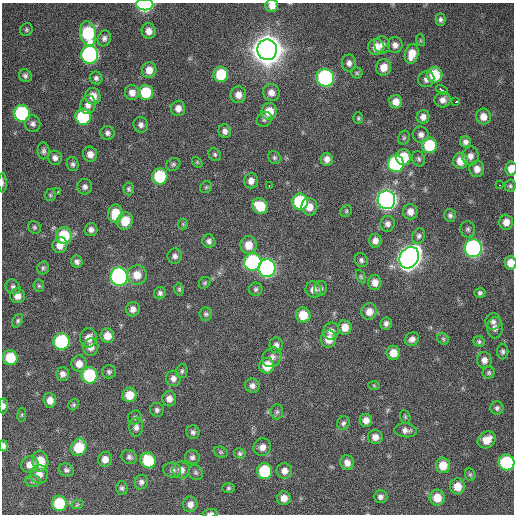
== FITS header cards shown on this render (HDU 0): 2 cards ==
NAXIS1  =                  512 / Axis length
NAXIS2  =                  512 / Axis length

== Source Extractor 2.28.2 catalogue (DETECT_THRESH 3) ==
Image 512 x 512 px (HDU 0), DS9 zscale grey, 1 PNG px = 1 image px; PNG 516 x 516 px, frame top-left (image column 1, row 512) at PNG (2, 3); each listed source drawn as its Kron ellipse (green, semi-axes under 4 px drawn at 4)
Background 169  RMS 13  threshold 39.7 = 3 sigma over >= 5 px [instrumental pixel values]
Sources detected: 207; all 207 listed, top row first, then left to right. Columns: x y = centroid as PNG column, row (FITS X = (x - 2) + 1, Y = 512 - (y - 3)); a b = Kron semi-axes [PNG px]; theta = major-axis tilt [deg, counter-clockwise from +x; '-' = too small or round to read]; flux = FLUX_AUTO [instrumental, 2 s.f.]
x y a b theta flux
145 5 8 6 -1 1.5e+05
272 6 6 6 - 6.6e+03
440 20 6 5 - 2.2e+03
26 30 7 6 - 1.7e+03
149 31 8 7 - 6.4e+03
88 34 12 8 -80 6.4e+04
104 38 8 6 72 3.1e+03
420 40 6 3 -71 1.0e+03
382 45 8 8 - 5.1e+03
395 45 8 7 - 4.5e+03
376 47 8 8 - 1.1e+04
267 50 10 10 - 2.2e+06
412 54 10 6 76 1.2e+04
90 55 9 8 - 2.0e+05
349 63 8 7 - 3.8e+03
384 67 8 7 - 1.0e+04
149 70 8 7 - 9.3e+03
357 73 5 5 - 1.3e+03
221 74 8 7 - 3.2e+04
435 75 8 7 - 2.8e+04
25 76 6 6 - 2.4e+03
96 78 6 6 - 2.7e+03
325 78 9 8 - 1.9e+05
426 79 8 8 - 3.8e+03
442 90 6 3 -32 8.6e+03
146 92 7 7 - 3.3e+04
132 93 7 7 - 6.5e+03
271 93 9 8 - 6.1e+03
238 95 8 8 - 6.5e+03
93 96 8 7 - 1.0e+04
443 100 8 7 - 4.7e+03
396 102 6 6 - 7.3e+03
456 102 3 3 - 3.5e+03
88 105 9 7 77 5.5e+03
178 108 8 7 - 5.8e+03
269 111 8 7 - 1.6e+04
22 113 8 8 - 1.0e+05
83 117 8 7 - 6.3e+04
423 117 7 6 - 4.5e+03
483 117 8 7 - 7.7e+03
358 118 6 5 - 1.3e+03
264 119 8 7 - 2.3e+03
33 124 8 7 - 3.3e+03
141 125 8 7 - 3.4e+03
225 131 7 6 - 3.4e+03
108 133 7 6 - 2.9e+03
421 135 8 8 - 4.1e+03
404 138 7 5 67 1.6e+03
465 142 5 5 - 3.3e+03
429 145 8 7 - 3.6e+04
44 151 8 6 89 2.6e+03
90 154 7 7 - 5.8e+03
215 155 6 6 - 1.8e+03
470 156 9 8 - 5.5e+03
274 157 7 6 - 1.8e+03
404 157 8 7 - 2.4e+04
55 158 7 7 - 3.7e+03
327 159 6 6 - 5.1e+03
419 159 8 6 -66 2.0e+03
460 161 8 7 - 1.1e+04
197 162 6 4 -48 1.1e+03
73 164 7 6 - 2.3e+03
173 164 7 6 - 2.0e+03
396 164 8 8 - 1.1e+05
477 169 8 7 - 6.1e+03
511 169 7 5 86 8.2e+03
160 176 8 7 - 5.3e+04
251 181 7 7 - 5.2e+03
2 183 10 3 -90 1.7e+03
269 185 3 2 - 2.3e+03
500 185 3 2 - 7.2e+03
510 186 6 5 - 1.7e+03
85 187 7 7 - 3.4e+03
206 187 6 5 - 1.4e+03
129 189 6 5 - 1.9e+03
58 192 3 3 - 4.5e+03
50 195 6 6 - 1.5e+03
386 200 9 9 - 5.1e+05
300 202 8 8 - 6.4e+04
260 206 8 7 - 2.3e+04
309 207 9 8 - 8.3e+03
346 211 6 5 - 1.4e+03
410 212 7 7 - 6.1e+03
115 214 9 7 83 2.0e+04
450 215 6 5 - 2.3e+03
125 221 9 7 74 1.6e+04
506 222 7 6 - 7.1e+03
183 224 5 5 - 1.1e+03
387 224 8 7 - 3.6e+03
34 227 7 6 - 1.7e+03
468 229 8 7 - 2.3e+03
91 230 6 6 - 3.7e+03
64 236 8 8 - 3.7e+04
419 236 8 6 67 2.4e+03
375 240 7 6 - 4.7e+03
209 241 7 6 - 3.2e+03
60 245 8 7 - 8.5e+03
248 245 9 8 - 1.2e+04
473 248 9 8 - 2.7e+05
175 256 7 7 - 3.2e+03
409 258 11 9 59 8.9e+05
361 260 7 6 - 2.4e+03
77 262 6 6 - 3.1e+03
253 262 9 8 - 1.1e+05
510 263 7 6 - 9.0e+03
43 268 7 5 76 1.8e+03
267 268 9 8 - 2.8e+05
137 275 10 9 - 1.1e+04
119 277 9 8 - 2.6e+05
361 277 7 4 -63 1.3e+03
205 283 6 5 - 1.4e+03
375 283 7 6 - 7.1e+03
39 286 6 5 - 1.5e+03
13 287 8 7 - 2.9e+03
320 288 7 6 - 2.7e+03
179 289 6 4 -77 1.5e+03
256 289 7 6 - 2.1e+03
313 290 8 8 - 5.9e+03
160 293 6 6 - 2.7e+03
480 293 5 5 - 2.0e+03
17 296 7 7 - 6.6e+03
133 309 7 7 - 4.9e+03
369 312 8 7 - 8.2e+03
206 314 6 6 - 1.8e+03
303 315 8 7 - 1.8e+04
18 321 7 4 60 1.8e+03
493 322 8 7 - 2.9e+03
386 323 6 5 - 3.0e+03
345 327 7 6 - 9.3e+03
495 328 10 7 89 4.7e+03
331 331 8 7 - 5.0e+03
107 336 7 7 - 1.0e+04
88 338 9 8 - 7.0e+03
328 339 8 7 - 1.0e+04
412 339 7 6 - 3.9e+03
443 339 6 5 - 1.5e+03
62 341 8 8 - 9.8e+04
479 342 6 5 - 1.8e+03
276 345 8 6 90 3.7e+03
91 347 9 7 77 6.1e+03
503 351 8 5 -90 2.2e+03
393 353 7 7 - 1.1e+04
272 357 10 9 - 5.6e+03
10 358 7 7 - 2.8e+04
484 360 8 7 - 5.4e+03
79 364 8 7 - 7.6e+03
267 366 8 7 - 1.9e+04
182 371 7 5 77 1.8e+03
109 372 7 6 - 2.2e+03
489 373 6 6 - 1.7e+03
62 374 7 6 - 4.2e+03
89 375 8 8 - 6.7e+04
173 378 8 7 - 4.4e+03
374 385 6 4 -3 1.1e+03
252 386 7 7 - 3.9e+03
129 395 7 7 - 1.4e+04
169 399 7 7 - 5.7e+03
50 400 7 6 - 7.0e+03
74 405 6 5 - 1.5e+03
3 406 7 4 86 3.1e+03
497 408 6 6 - 2.4e+03
157 410 7 7 - 2.6e+03
277 412 8 6 87 2.2e+03
22 415 7 3 82 1.2e+03
135 417 7 6 - 2.0e+03
405 417 7 5 -71 1.3e+03
366 420 6 6 - 5.9e+03
343 423 7 6 - 2.2e+03
136 427 9 7 90 4.1e+03
406 430 11 7 -5 4.5e+03
193 432 7 6 - 2.6e+03
375 437 7 7 - 5.9e+03
487 440 9 8 - 1.1e+04
3 446 5 4 - 2.7e+03
79 447 9 7 69 2.6e+04
262 447 9 8 - 5.9e+03
221 452 7 5 -20 1.6e+03
240 454 6 5 - 1.9e+03
129 457 8 7 - 2.9e+03
192 457 7 7 - 2.7e+03
105 459 7 7 - 6.3e+03
148 460 8 7 - 3.5e+04
40 461 10 8 -82 1.8e+04
507 462 8 8 - 7.5e+04
347 463 7 6 - 6.0e+03
30 465 8 8 - 7.9e+03
443 465 7 7 - 1.4e+04
66 470 8 6 -22 2.5e+03
172 470 9 7 -6 3.2e+03
181 470 8 8 - 6.1e+03
265 471 8 7 - 4.8e+04
284 471 8 7 - 6.1e+03
196 473 8 7 - 2.3e+03
39 474 9 9 - 6.9e+03
470 475 6 5 - 1.4e+03
33 481 7 6 - 2.1e+03
141 482 7 6 - 2.9e+03
457 486 8 7 - 1.1e+04
122 488 7 6 - 2.2e+03
228 488 6 5 - 1.6e+03
380 497 7 6 - 3.2e+03
284 498 7 7 - 7.2e+03
437 498 8 7 - 1.3e+04
59 503 8 7 - 4.0e+04
190 504 8 7 - 5.5e+03
77 505 6 3 19 1.1e+03
210 513 7 3 4 2.1e+03
At the frame edge (FLAGS 8, measured only in part): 9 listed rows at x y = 145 5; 272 6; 511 169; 2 183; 510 263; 3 406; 3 446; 507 462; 210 513